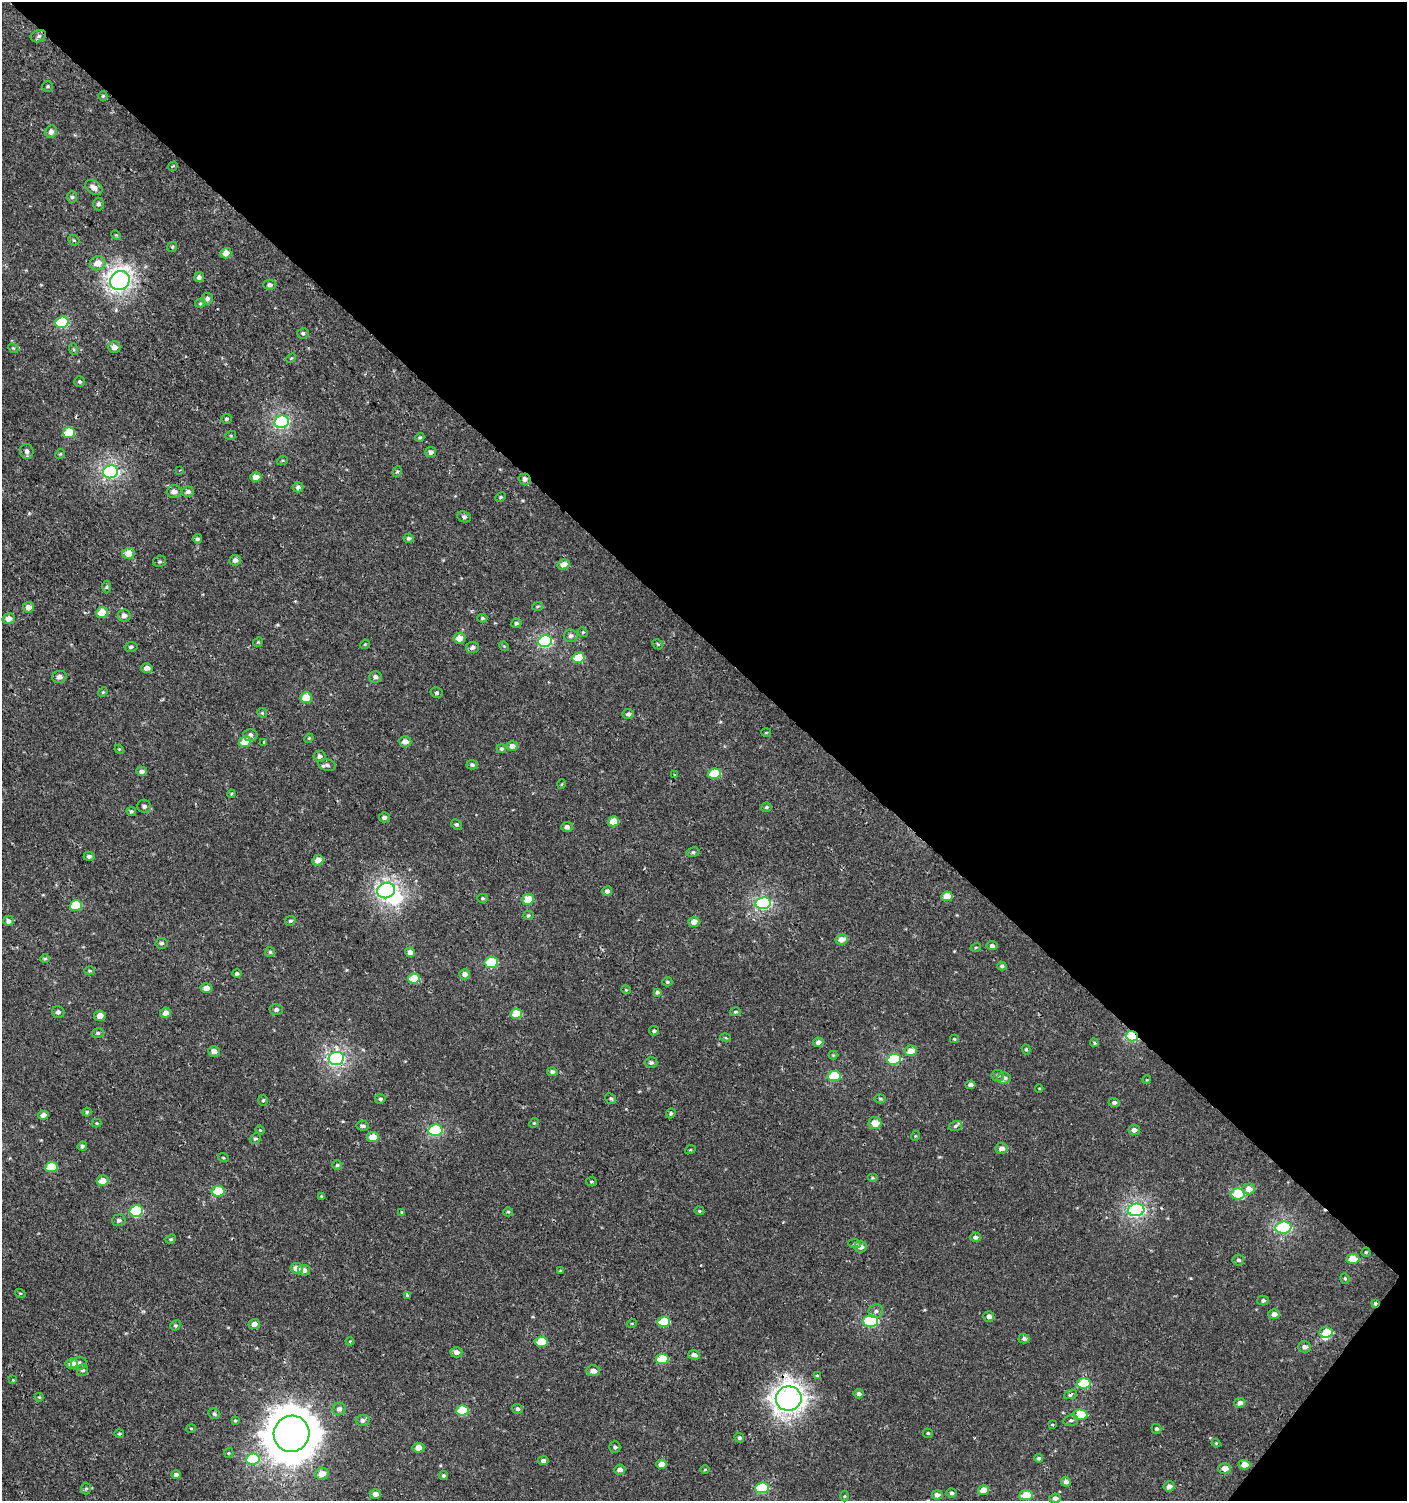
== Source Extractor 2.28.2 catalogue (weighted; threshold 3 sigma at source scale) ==
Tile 8 of 4 x 4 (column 4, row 2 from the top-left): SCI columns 4387-5791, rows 3039-4537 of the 6060 x 6037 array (HDU 1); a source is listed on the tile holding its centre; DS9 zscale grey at full resolution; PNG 1409 x 1503 px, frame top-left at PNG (2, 2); each listed source drawn as its Kron ellipse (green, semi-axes under 4 px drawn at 4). Shown black and unused: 44% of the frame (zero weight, under 2 of 3 exposures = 2% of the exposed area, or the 3 px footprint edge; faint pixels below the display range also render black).
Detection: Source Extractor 2.28.2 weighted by HDU 2 'WHT'; one run over the whole footprint, this tile lists its part. Background 6.77e-04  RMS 0.0025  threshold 0.0114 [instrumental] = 3 sigma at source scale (4.5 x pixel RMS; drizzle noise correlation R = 1.50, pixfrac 1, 0.0396/0.0396 arcsec/px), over >= 5 px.
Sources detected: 288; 1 inside a brighter object's white glare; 1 cosmic-ray / hot-pixel residue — neither listed nor drawn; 4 inside a brighter listed object's ellipse — not listed separately; the other 282 listed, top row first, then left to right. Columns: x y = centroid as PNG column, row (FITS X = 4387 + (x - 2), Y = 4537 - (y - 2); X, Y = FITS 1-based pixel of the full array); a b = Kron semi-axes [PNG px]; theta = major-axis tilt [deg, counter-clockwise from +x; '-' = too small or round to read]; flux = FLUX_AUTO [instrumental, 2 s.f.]
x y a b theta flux
38 36 8 6 21 0.77
48 86 5 5 - 0.4
103 96 5 4 - 0.35
51 132 6 5 - 1.3
173 166 5 3 - 0.22
94 187 9 6 -35 1.8
72 197 6 5 - 0.45
99 204 6 5 - 0.62
116 235 5 4 - 0.25
74 240 6 5 - 0.32
172 247 5 5 - 0.32
226 253 5 5 - 2.3
98 263 8 7 - 2.6
199 277 5 4 - 0.75
120 281 10 9 - 110
270 285 6 5 - 0.82
207 299 6 5 - 0.69
200 303 5 4 - 0.31
62 322 7 5 18 16
303 333 5 5 - 0.5
114 347 6 6 - 1.5
13 348 5 4 - 0.32
73 349 6 4 -71 0.31
291 358 5 4 - 0.27
80 382 5 5 - 0.43
226 419 5 5 - 0.51
282 422 7 6 - 39
69 433 6 5 - 9.5
231 435 5 3 - 0.28
420 437 5 4 - 0.35
27 451 7 7 - 1
431 452 5 5 - 0.77
60 454 5 4 - 0.29
282 461 5 3 - 0.26
180 470 3 2 - 0.18
111 472 7 6 - 49
397 472 5 4 - 0.34
256 477 5 5 - 1.9
525 479 6 5 - 1.1
298 487 5 5 - 0.76
174 492 7 6 - 1.2
188 492 6 5 - 0.91
501 497 5 3 - 0.34
464 517 7 5 -9 0.57
408 538 5 4 - 0.45
197 539 5 4 - 0.48
128 553 6 5 - 2.9
235 560 6 5 - 0.94
159 561 6 5 - 0.45
564 564 6 5 - 2.3
107 587 6 4 90 0.4
538 606 5 3 - 0.28
28 607 5 5 - 1.7
102 613 6 5 - 4.4
124 616 6 6 - 1.4
482 618 5 4 - 0.38
9 619 6 5 - 1.6
516 623 5 4 - 0.51
583 632 5 4 - 0.3
571 636 7 6 - 0.8
459 638 6 5 - 2.4
545 641 7 6 - 27
258 642 5 4 - 0.28
365 644 5 4 - 0.23
658 644 5 5 - 0.35
504 646 5 4 - 0.28
131 647 6 5 - 0.48
473 647 6 5 - 0.83
578 658 6 5 - 6.7
147 668 6 4 4 1.3
59 677 7 6 - 1
375 677 6 6 - 0.78
103 692 5 4 - 0.27
437 692 6 5 - 0.44
306 698 6 5 - 4.6
262 713 5 4 - 0.3
628 714 5 5 - 0.78
766 733 5 3 - 0.22
250 735 7 6 - 0.87
309 738 4 3 - 0.22
245 742 6 5 - 4.2
264 742 3 3 - 0.56
405 742 6 5 - 1.6
512 746 6 5 - 1.4
119 749 5 4 - 0.22
501 749 4 4 - 0.49
319 756 6 5 - 0.79
327 765 9 5 -14 0.7
472 765 5 4 - 0.52
142 771 5 4 - 0.9
674 774 3 2 - 0.35
714 774 6 5 - 8.4
562 784 5 3 - 0.19
231 794 4 3 - 0.23
144 806 7 6 - 0.73
766 807 5 5 - 0.46
131 811 5 4 - 0.35
384 817 5 5 - 0.87
613 821 5 5 - 4
456 824 6 5 - 0.46
567 827 6 5 - 0.89
693 852 6 4 9 0.51
89 856 5 4 - 0.65
318 860 6 5 - 2
386 891 9 7 19 56
607 891 5 5 - 0.86
947 896 5 5 - 3.7
483 898 5 4 - 0.38
528 899 6 5 - 4.3
763 903 7 6 - 39
76 906 6 5 - 8.9
528 915 5 4 - 0.38
8 921 5 5 - 0.82
290 921 5 4 - 0.45
694 922 5 5 - 1.6
842 939 6 5 - 2.2
162 943 6 5 - 0.51
992 946 5 4 - 0.69
976 947 5 3 - 0.23
270 952 5 5 - 0.39
410 952 5 4 - 1.3
45 959 5 4 - 0.32
491 963 7 5 8 13
1002 966 4 4 - 0.47
90 971 5 4 - 0.35
237 973 4 4 - 0.5
465 974 5 5 - 1.2
414 978 6 5 - 5.8
667 982 5 4 - 0.38
206 988 6 5 - 1.6
626 990 4 4 - 0.25
657 992 4 3 - 0.53
276 1010 6 5 - 0.76
58 1012 6 6 - 0.68
735 1012 5 4 - 0.32
166 1013 6 5 - 1.6
516 1014 6 5 - 5.7
100 1016 6 5 - 1.9
654 1031 5 4 - 0.4
98 1033 6 5 - 0.49
1132 1036 6 5 - 22
726 1038 5 3 - 0.26
954 1039 4 4 - 0.3
818 1042 5 4 - 1.1
1094 1043 4 4 - 0.3
1026 1049 5 4 - 0.37
214 1051 6 5 - 1.4
911 1051 6 5 - 2.6
833 1055 4 4 - 0.22
336 1058 7 6 - 52
894 1059 7 5 9 17
651 1063 6 5 - 0.54
552 1072 5 4 - 0.6
834 1076 6 5 - 8.1
998 1076 6 5 - 0.58
1004 1078 6 6 - 0.95
1147 1080 4 3 - 0.19
970 1085 5 4 - 0.84
1039 1088 4 3 - 0.22
880 1098 6 4 -1 0.32
380 1099 5 4 - 0.46
611 1099 6 5 - 0.42
263 1100 5 4 - 0.37
1114 1102 5 4 - 0.86
87 1112 4 4 - 0.32
671 1113 5 4 - 0.48
43 1115 5 4 - 1.3
97 1123 5 4 - 0.25
534 1123 5 4 - 0.29
875 1123 6 6 - 3
363 1126 6 5 - 0.73
955 1126 6 5 - 0.49
260 1130 4 4 - 0.24
435 1130 7 6 - 24
1134 1130 6 5 - 1.1
915 1136 5 3 - 0.23
373 1137 6 5 - 3.3
255 1139 6 4 29 0.4
82 1146 5 4 - 0.48
1001 1148 6 5 - 1.5
690 1150 5 3 - 0.24
223 1157 5 3 - 0.26
337 1165 5 4 - 0.38
51 1167 6 5 - 6.9
873 1178 5 4 - 0.3
102 1181 6 5 - 2.4
591 1181 5 4 - 0.35
1248 1189 6 5 - 2.2
218 1191 6 5 - 6.7
1238 1194 7 5 1 11
321 1196 4 3 - 0.29
1136 1210 8 6 4 49
136 1211 6 6 - 20
699 1211 5 4 - 0.3
508 1212 5 4 - 0.33
402 1213 3 3 - 1.5
119 1220 7 6 - 0.61
1283 1228 8 6 5 33
975 1237 5 4 - 0.76
171 1239 5 4 - 0.31
855 1244 6 4 -4 0.39
860 1247 6 5 - 1.4
1366 1252 4 4 - 0.33
1353 1259 6 5 - 4.7
1238 1260 6 5 - 0.64
297 1268 6 5 - 2.4
304 1270 6 5 - 1.1
560 1271 4 3 - 0.22
1345 1278 5 4 - 0.34
20 1293 5 3 - 0.22
407 1295 4 3 - 0.45
1263 1300 5 5 - 0.56
1375 1303 3 3 - 0.87
876 1311 7 7 - 0.89
1274 1314 6 4 2 1.4
989 1316 5 5 - 1.2
870 1321 7 6 - 22
664 1322 6 5 - 8.3
632 1323 5 3 - 0.21
254 1324 5 5 - 1.8
175 1325 5 4 - 0.35
1326 1332 7 5 4 4.7
1024 1339 5 4 - 0.65
350 1341 4 3 - 0.22
541 1342 6 5 - 6.6
1304 1347 6 5 - 0.99
456 1352 6 5 - 1.1
694 1355 6 5 - 1
662 1359 6 5 - 7.6
72 1363 6 5 - 2.7
79 1363 8 6 14 1.1
82 1370 6 5 - 0.61
593 1371 6 5 - 1.6
817 1376 3 3 - 4.3
13 1380 3 3 - 0.16
1084 1383 7 5 6 10
859 1394 5 4 - 0.71
1070 1394 6 4 22 0.86
39 1397 4 4 - 0.26
789 1398 13 12 - 190
1240 1403 6 5 - 1.2
339 1409 6 6 - 1
518 1409 5 5 - 0.54
463 1410 6 5 - 10
214 1414 6 5 - 0.43
1080 1415 7 5 -1 7.5
235 1420 4 3 - 0.26
362 1420 7 5 4 0.77
1071 1420 7 5 16 0.65
1052 1425 3 3 - 0.57
191 1428 5 3 - 0.24
1156 1429 5 4 - 0.57
928 1433 5 4 - 0.34
119 1434 5 4 - 0.33
292 1434 18 17 - 1000
739 1438 5 4 - 0.57
1216 1443 4 4 - 0.26
615 1447 5 5 - 0.51
418 1448 6 5 - 2.2
229 1453 5 5 - 0.32
1039 1458 4 4 - 0.54
253 1459 7 5 8 17
543 1461 5 4 - 0.73
661 1464 5 4 - 1.9
1244 1465 6 4 -2 2.6
1224 1468 6 5 - 1.8
620 1470 5 5 - 1.2
705 1470 5 3 - 0.23
322 1474 7 6 - 2.6
176 1475 5 4 - 0.62
443 1476 4 4 - 0.43
1066 1482 5 5 - 1.1
1169 1486 5 5 - 1.2
762 1488 7 5 4 13
86 1489 6 5 - 0.39
983 1490 5 5 - 2.7
951 1493 5 4 - 0.54
375 1494 5 5 - 1.5
937 1495 5 4 - 1.1
1026 1495 6 5 - 4.9
844 1496 5 3 - 0.26
1055 1498 6 5 - 1.1
Overlapping masked pixels (flux is a lower limit): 5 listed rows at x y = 525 479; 1132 1036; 1375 1303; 1070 1394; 789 1398